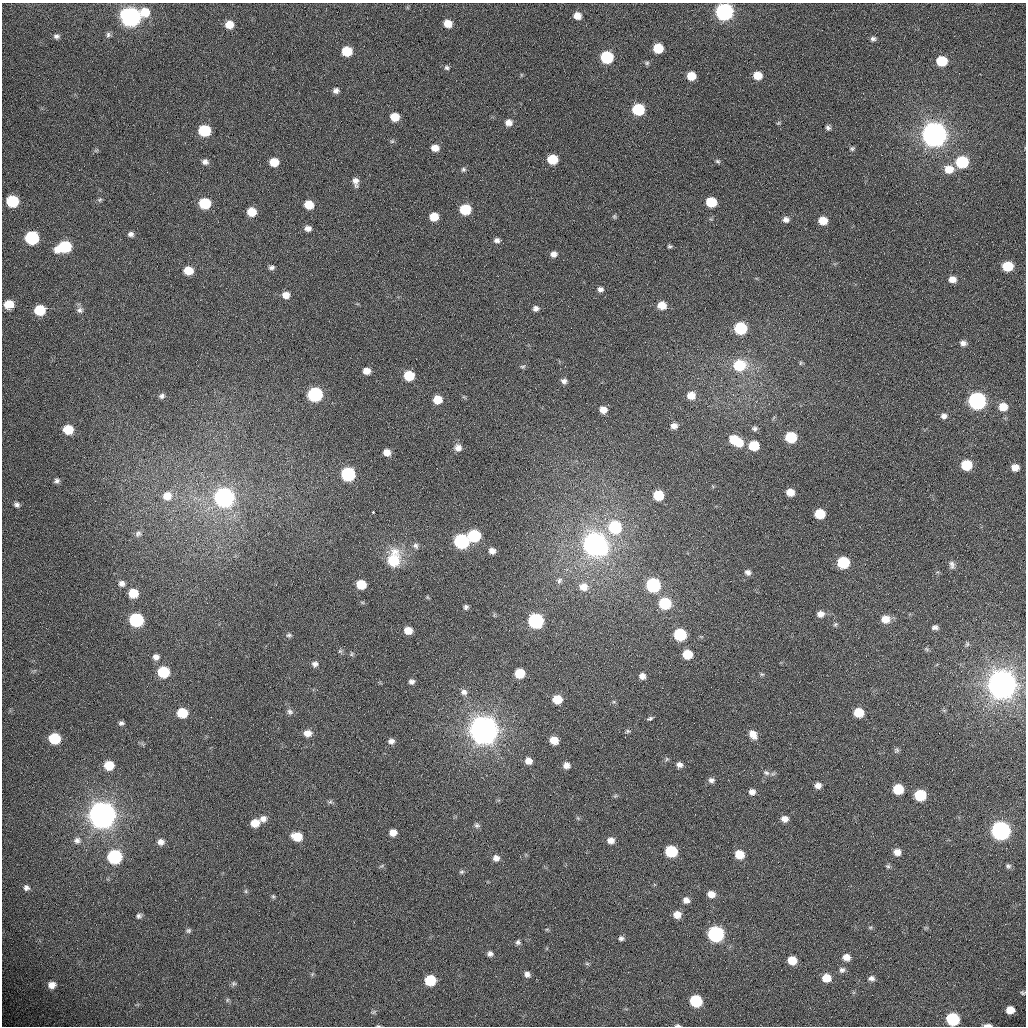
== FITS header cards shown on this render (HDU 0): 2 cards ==
NAXIS1  =                 1024 /fastest changing axis
NAXIS2  =                 1024 /next to fastest changing axis

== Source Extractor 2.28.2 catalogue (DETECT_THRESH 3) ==
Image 1024 x 1024 px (HDU 0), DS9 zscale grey, 1 PNG px = 1 image px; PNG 1028 x 1028 px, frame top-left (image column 1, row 1024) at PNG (2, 3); no overlay
Background 366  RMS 12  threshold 37.1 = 3 sigma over >= 5 px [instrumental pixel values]
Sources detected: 226; all 226 listed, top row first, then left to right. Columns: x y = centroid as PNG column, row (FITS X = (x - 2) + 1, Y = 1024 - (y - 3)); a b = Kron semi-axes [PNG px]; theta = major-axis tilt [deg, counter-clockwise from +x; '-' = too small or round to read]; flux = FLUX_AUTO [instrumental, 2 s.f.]
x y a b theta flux
145 12 9 8 - 1.7e+04
724 12 8 8 - 3.6e+05
577 16 7 6 - 8.5e+03
131 17 9 8 - 5.6e+05
448 24 7 6 - 1.1e+04
229 25 7 7 - 1.2e+04
108 35 7 6 - 1.9e+03
56 36 7 6 - 2.5e+03
873 39 7 6 - 2.2e+03
658 48 7 7 - 2.5e+04
347 51 7 7 - 2.8e+04
607 57 8 7 - 7.7e+04
942 61 8 7 - 3.0e+04
647 63 7 6 - 1.6e+03
447 68 7 6 - 2.0e+03
691 76 7 6 - 1.6e+04
757 76 7 6 - 1.3e+04
336 90 7 6 - 3.3e+03
638 109 8 7 - 5.4e+04
395 117 7 6 - 1.6e+04
509 123 8 7 - 5.9e+03
778 123 6 4 43 1.1e+03
828 128 6 5 - 2.1e+03
204 131 8 7 - 5.3e+04
934 135 9 8 - 1.7e+06
392 141 6 5 - 1.3e+03
435 148 7 6 - 7.7e+03
852 149 6 5 - 1.4e+03
96 150 7 4 19 1.3e+03
552 159 7 7 - 2.8e+04
717 161 7 5 -31 1.5e+03
205 162 8 7 - 3.5e+03
274 162 7 6 - 1.5e+04
962 162 8 7 - 6.2e+04
463 169 6 6 - 1.6e+03
949 169 10 8 0 1.3e+04
355 182 10 6 -79 4.8e+03
100 200 7 6 - 1.6e+03
12 201 8 7 - 5.7e+04
711 202 7 7 - 3.1e+04
205 203 8 7 - 4.6e+04
309 205 7 7 - 1.7e+04
465 209 8 7 - 4.1e+04
252 212 7 6 - 1.7e+04
614 216 6 5 - 1.2e+03
434 217 7 6 - 1.4e+04
786 219 7 6 - 3.8e+03
823 221 7 7 - 1.4e+04
308 228 7 6 - 4.5e+03
131 234 7 6 - 2.9e+03
32 238 8 8 - 1.1e+05
497 240 7 5 -5 3.1e+03
670 246 6 4 -3 1.3e+03
64 247 11 7 17 6.8e+04
554 254 6 6 - 4.3e+03
1007 266 8 7 - 2.8e+04
272 267 7 5 4 2.3e+03
188 271 7 6 - 1.7e+04
952 279 7 6 - 7.1e+03
600 289 6 5 - 2.9e+03
286 295 7 6 - 7.1e+03
9 305 7 6 - 2.1e+04
662 305 8 7 - 1.3e+04
536 308 7 6 - 3.1e+03
40 310 8 7 - 3.3e+04
80 310 9 8 - 3.2e+03
740 328 8 7 - 7.2e+04
963 343 8 6 -4 3.9e+03
800 363 6 4 88 1.2e+03
739 365 10 9 - 4.1e+04
523 366 8 5 13 1.5e+03
367 371 7 6 - 7.3e+03
409 376 7 7 - 3.0e+04
564 381 7 6 - 3.0e+03
315 394 8 7 - 1.6e+05
691 395 8 8 - 9.6e+03
162 396 7 6 - 2.6e+03
464 397 7 4 -45 1.1e+03
437 399 7 7 - 1.5e+04
977 401 9 8 - 3.3e+05
1003 407 9 8 - 1.3e+04
603 410 7 6 - 7.1e+03
944 416 7 6 - 3.4e+03
674 426 7 6 - 4.4e+03
755 428 7 6 - 2.2e+03
68 430 7 7 - 2.5e+04
791 437 8 7 - 4.4e+04
736 441 13 7 -32 3.1e+04
754 446 8 7 - 2.7e+04
458 448 9 8 - 4.9e+03
387 452 6 6 - 7.4e+03
966 465 8 7 - 3.5e+04
1015 467 7 6 - 7.7e+03
348 474 8 7 - 1.2e+05
57 481 6 5 - 2.4e+03
790 492 7 6 - 1.0e+04
658 495 7 7 - 3.3e+04
167 496 10 9 - 1.0e+04
224 497 9 8 - 5.0e+05
17 504 8 7 - 2.9e+03
373 512 3 3 - 2.9e+03
820 514 7 7 - 2.6e+04
615 527 9 9 - 6.8e+04
138 534 9 8 - 3.0e+03
474 536 8 7 - 7.4e+04
461 541 8 8 - 1.6e+05
595 544 9 9 - 1.1e+06
416 546 8 6 -65 2.3e+03
492 551 6 6 - 4.7e+03
393 560 16 11 79 3.4e+04
843 562 8 7 - 5.2e+04
952 565 11 7 -81 3.3e+03
748 572 7 6 - 3.4e+03
559 581 8 6 67 2.3e+03
122 583 8 7 - 3.8e+03
361 584 7 6 - 2.3e+04
653 585 8 8 - 1.4e+05
583 587 10 9 - 8.2e+03
133 593 8 7 - 2.0e+04
427 597 6 3 -71 8.1e+02
665 603 8 7 - 5.6e+04
466 607 5 4 - 2.0e+03
820 614 8 8 - 5.0e+03
885 619 9 7 5 1.0e+04
136 620 8 8 - 1.2e+05
536 621 8 8 - 1.9e+05
835 624 6 5 - 1.3e+03
935 627 6 5 - 2.7e+03
408 631 6 6 - 1.0e+04
289 635 8 6 11 1.9e+03
680 635 8 7 - 7.2e+04
967 644 6 5 - 1.5e+03
926 649 6 5 - 1.3e+03
340 651 7 5 -43 1.5e+03
351 654 6 4 89 1.2e+03
687 654 7 7 - 2.5e+04
156 657 8 7 - 4.2e+03
315 664 8 7 - 3.2e+03
163 672 8 7 - 5.1e+04
519 673 7 7 - 2.6e+04
762 674 6 4 -28 1.2e+03
642 676 7 6 - 5.3e+03
412 681 6 5 - 2.8e+03
1002 685 10 9 - 2.7e+06
464 692 9 8 - 3.8e+03
557 699 7 7 - 1.8e+04
614 702 6 4 -18 1.1e+03
290 712 8 7 - 2.6e+03
859 712 7 7 - 2.3e+04
182 713 8 7 - 2.7e+04
649 719 4 3 - 9.4e+03
121 723 5 4 - 2.0e+03
484 730 9 9 - 2.4e+06
628 731 8 5 -6 1.5e+03
308 733 8 7 - 7.1e+03
753 734 10 7 -56 8.0e+03
54 739 8 7 - 4.3e+04
554 740 7 6 - 1.3e+04
391 741 7 6 - 3.6e+03
896 750 7 6 - 1.6e+03
667 759 5 5 - 1.3e+03
528 761 7 7 - 6.4e+03
109 765 8 7 - 2.0e+04
566 765 7 7 - 5.1e+03
679 765 6 6 - 3.9e+03
766 773 9 6 -30 2.8e+03
711 780 7 6 - 3.0e+03
818 785 6 6 - 4.9e+03
898 789 7 7 - 2.7e+04
752 792 7 6 - 4.4e+03
920 795 8 7 - 4.3e+04
615 796 6 4 43 1.2e+03
330 802 7 5 20 1.7e+03
102 815 9 9 - 2.2e+06
578 818 6 4 -46 1.2e+03
263 819 9 8 - 5.0e+03
785 819 7 6 - 5.1e+03
255 823 8 7 - 1.2e+04
477 825 8 7 - 2.1e+03
1001 830 9 8 - 4.9e+05
393 832 6 6 - 6.7e+03
297 837 9 7 -13 1.9e+04
77 840 9 8 - 3.7e+03
611 840 7 7 - 5.9e+03
161 842 8 7 - 4.2e+03
671 851 8 7 - 6.1e+04
897 852 7 7 - 6.3e+03
739 854 8 7 - 1.7e+04
115 857 8 8 - 1.2e+05
496 858 8 7 - 4.6e+03
382 866 8 3 21 1.0e+03
888 866 6 5 - 1.4e+03
1008 866 8 6 -36 2.1e+03
462 872 6 5 - 1.6e+03
26 888 7 6 - 2.7e+03
246 891 6 4 -90 1.2e+03
711 894 7 6 - 7.7e+03
273 896 6 5 - 1.3e+03
686 900 7 6 - 4.8e+03
677 915 7 6 - 8.8e+03
139 916 6 6 - 2.2e+03
870 927 6 4 0 1.1e+03
188 931 7 5 44 1.7e+03
716 934 8 8 - 2.3e+05
621 938 6 5 - 2.2e+03
518 942 7 6 - 2.1e+03
490 954 7 6 - 3.1e+03
846 957 8 7 - 6.8e+03
792 960 7 6 - 1.5e+04
587 964 6 4 -1 1.1e+03
842 970 8 8 - 2.8e+03
527 974 6 5 - 3.5e+03
826 978 8 7 - 1.3e+04
871 978 8 7 - 3.1e+03
430 980 8 7 - 3.8e+04
233 983 7 6 - 1.7e+03
52 985 8 7 - 7.1e+03
1023 993 6 5 - 1.4e+03
227 1000 6 5 - 1.4e+03
696 1001 8 7 - 6.3e+04
1010 1010 7 6 - 1.2e+04
373 1012 8 5 36 1.6e+03
953 1019 8 8 - 7.4e+04
677 1025 6 3 -2 1.4e+03
987 1025 9 3 0 3.8e+03
378 1026 5 3 - 7.3e+02
At the frame edge (FLAGS 8, measured only in part): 4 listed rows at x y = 953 1019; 677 1025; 987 1025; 378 1026